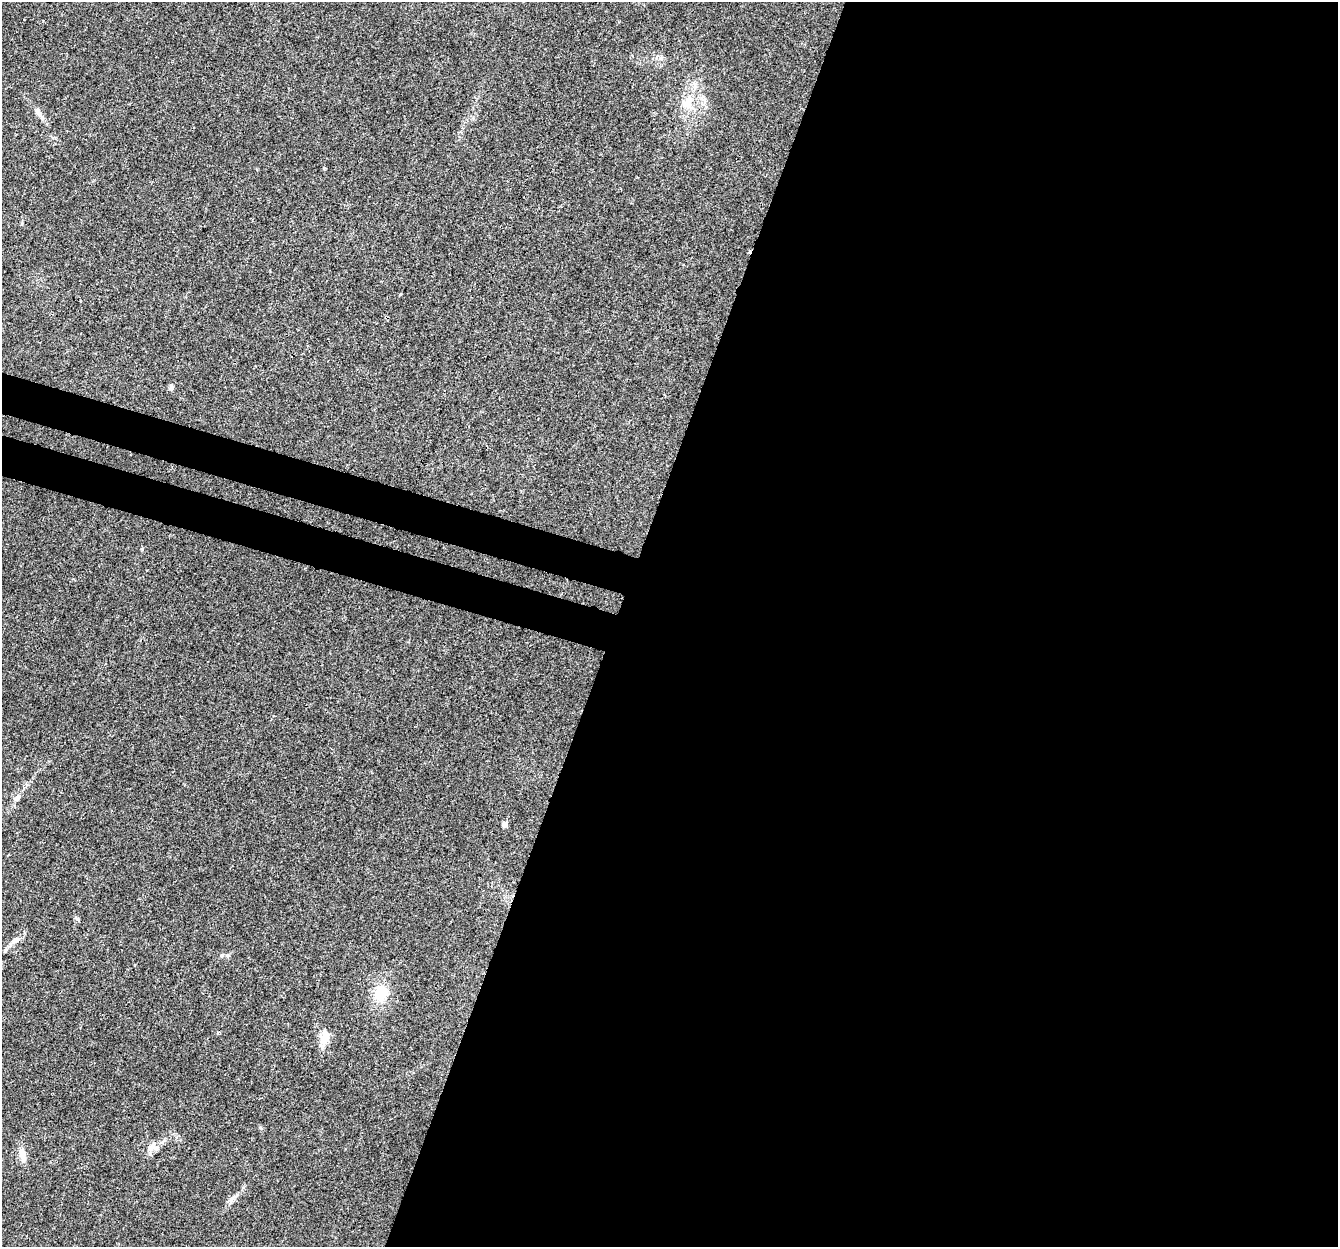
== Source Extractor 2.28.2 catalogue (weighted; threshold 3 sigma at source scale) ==
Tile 12 of 4 x 4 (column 4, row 3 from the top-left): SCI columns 4039-5374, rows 1580-2824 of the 5395 x 5585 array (HDU 1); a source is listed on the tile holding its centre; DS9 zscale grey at full resolution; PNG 1340 x 1249 px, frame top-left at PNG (2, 2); no overlay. Shown black and unused: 57% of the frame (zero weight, under 3 of 4 exposures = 5% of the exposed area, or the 3 px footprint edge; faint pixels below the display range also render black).
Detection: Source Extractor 2.28.2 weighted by HDU 2 'WHT'; one run over the whole footprint, this tile lists its part. Background 0.03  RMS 0.0032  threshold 0.0144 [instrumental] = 3 sigma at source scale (4.5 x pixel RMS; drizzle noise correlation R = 1.50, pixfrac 1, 0.0396/0.0396 arcsec/px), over >= 5 px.
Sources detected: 12; all 12 listed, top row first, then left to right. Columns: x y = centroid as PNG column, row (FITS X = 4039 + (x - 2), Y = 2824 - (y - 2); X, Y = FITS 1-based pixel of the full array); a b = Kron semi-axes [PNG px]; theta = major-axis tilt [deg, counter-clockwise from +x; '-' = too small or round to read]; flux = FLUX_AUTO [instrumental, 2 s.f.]
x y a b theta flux
687 104 15 13 -10 4.2
38 112 14 7 -58 1.8
171 387 8 5 -89 0.7
18 797 6 6 - 0.76
504 824 5 4 - 2.8
15 940 11 7 32 1.7
222 956 6 4 54 0.5
381 993 17 14 78 8
324 1038 16 7 78 6.2
151 1147 18 7 47 2.2
22 1154 18 8 -80 2.7
232 1198 12 5 30 1.3
Unlisted compact peaks at least as high as the median listed source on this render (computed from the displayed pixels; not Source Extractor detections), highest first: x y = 142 549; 324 168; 260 1127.